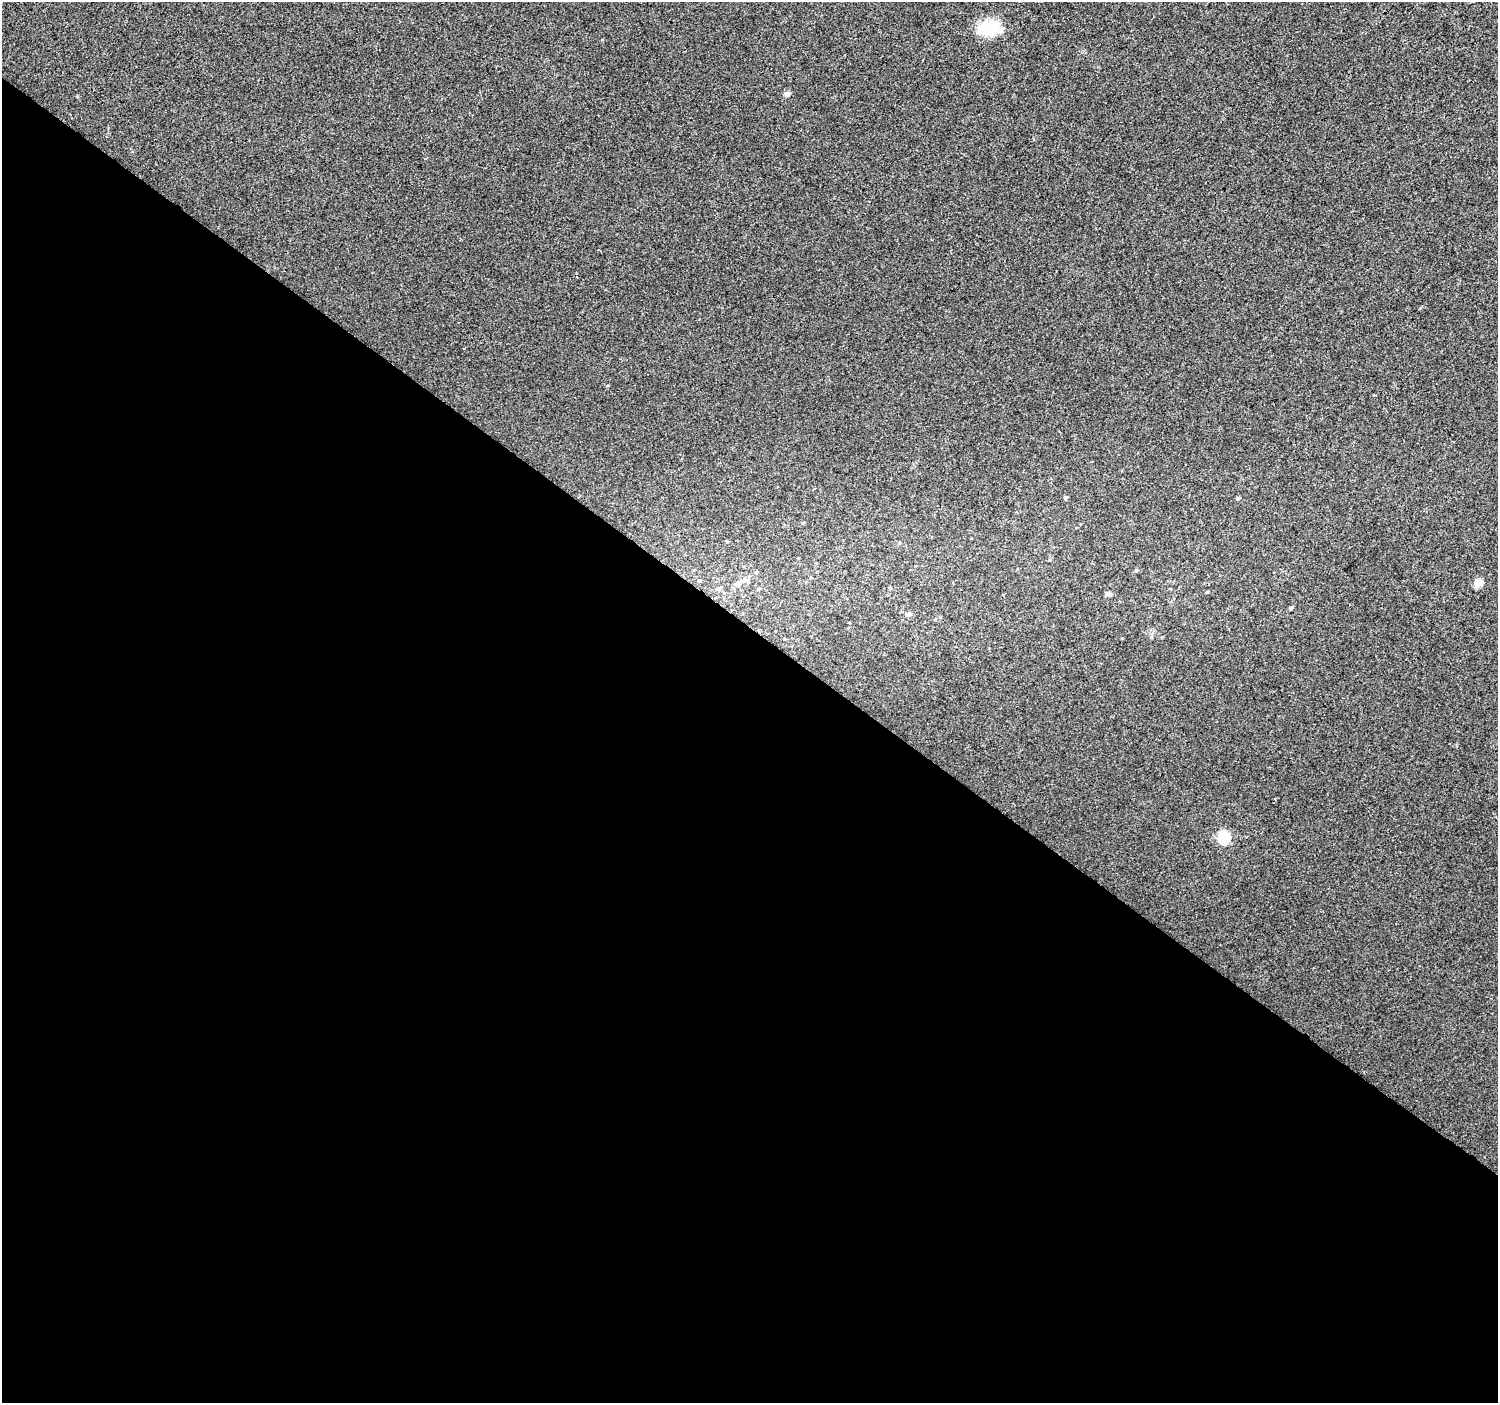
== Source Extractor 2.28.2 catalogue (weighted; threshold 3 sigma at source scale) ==
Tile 14 of 4 x 4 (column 2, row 4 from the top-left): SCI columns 1502-2997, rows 243-1643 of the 5990 x 6020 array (HDU 1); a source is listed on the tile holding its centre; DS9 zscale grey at full resolution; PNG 1500 x 1405 px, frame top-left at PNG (2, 2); no overlay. Shown black and unused: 55% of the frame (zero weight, under 2 of 3 exposures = <1% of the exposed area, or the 3 px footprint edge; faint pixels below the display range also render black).
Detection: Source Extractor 2.28.2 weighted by HDU 2 'WHT'; one run over the whole footprint, this tile lists its part. Background 0.00681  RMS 0.0057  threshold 0.0258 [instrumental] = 3 sigma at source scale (4.5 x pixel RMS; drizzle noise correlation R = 1.50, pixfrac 1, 0.0396/0.0396 arcsec/px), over >= 5 px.
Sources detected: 12; all 12 listed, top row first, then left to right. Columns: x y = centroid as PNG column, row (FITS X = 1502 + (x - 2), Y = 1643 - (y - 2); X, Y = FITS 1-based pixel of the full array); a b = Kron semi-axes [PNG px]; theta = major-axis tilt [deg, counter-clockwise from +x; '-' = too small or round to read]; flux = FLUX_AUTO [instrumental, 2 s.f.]
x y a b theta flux
990 27 27 20 15 18
787 94 7 7 - 1.8
1066 498 5 5 - 0.94
1238 499 5 3 - 0.64
1136 570 5 4 - 0.72
1478 583 6 5 - 11
737 584 10 7 23 3.1
719 589 6 4 -90 0.94
1110 594 7 6 - 1.1
1291 608 5 4 - 0.84
908 614 7 5 3 2.1
1224 837 6 6 - 69
Unlisted compact peaks at least as high as the median listed source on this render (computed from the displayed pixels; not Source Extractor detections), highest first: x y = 608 385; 1207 592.